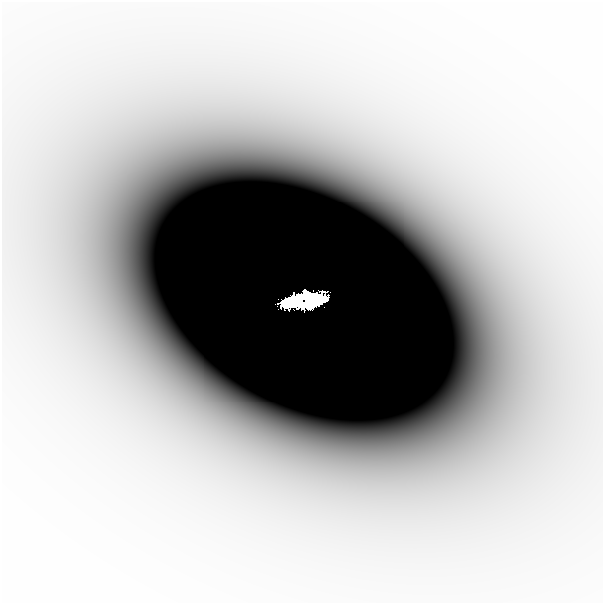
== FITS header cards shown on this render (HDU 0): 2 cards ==
NAXIS1  =                  601
NAXIS2  =                  601

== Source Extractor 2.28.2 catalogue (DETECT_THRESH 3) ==
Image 601 x 601 px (HDU 0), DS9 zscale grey, 1 PNG px = 1 image px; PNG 605 x 605 px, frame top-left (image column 1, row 601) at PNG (2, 2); no overlay
Background -5.18e-07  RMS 1.9e-07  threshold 5.74e-07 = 3 sigma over >= 5 px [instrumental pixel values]
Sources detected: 3; all 3 listed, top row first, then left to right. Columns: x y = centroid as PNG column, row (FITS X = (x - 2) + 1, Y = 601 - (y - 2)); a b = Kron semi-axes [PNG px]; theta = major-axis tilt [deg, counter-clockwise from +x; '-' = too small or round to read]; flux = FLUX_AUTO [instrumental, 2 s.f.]
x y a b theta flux
301 300 29 11 15 7.6e+00
309 306 29 9 34 3.2e+00
295 411 77 31 -8 8.3e-04